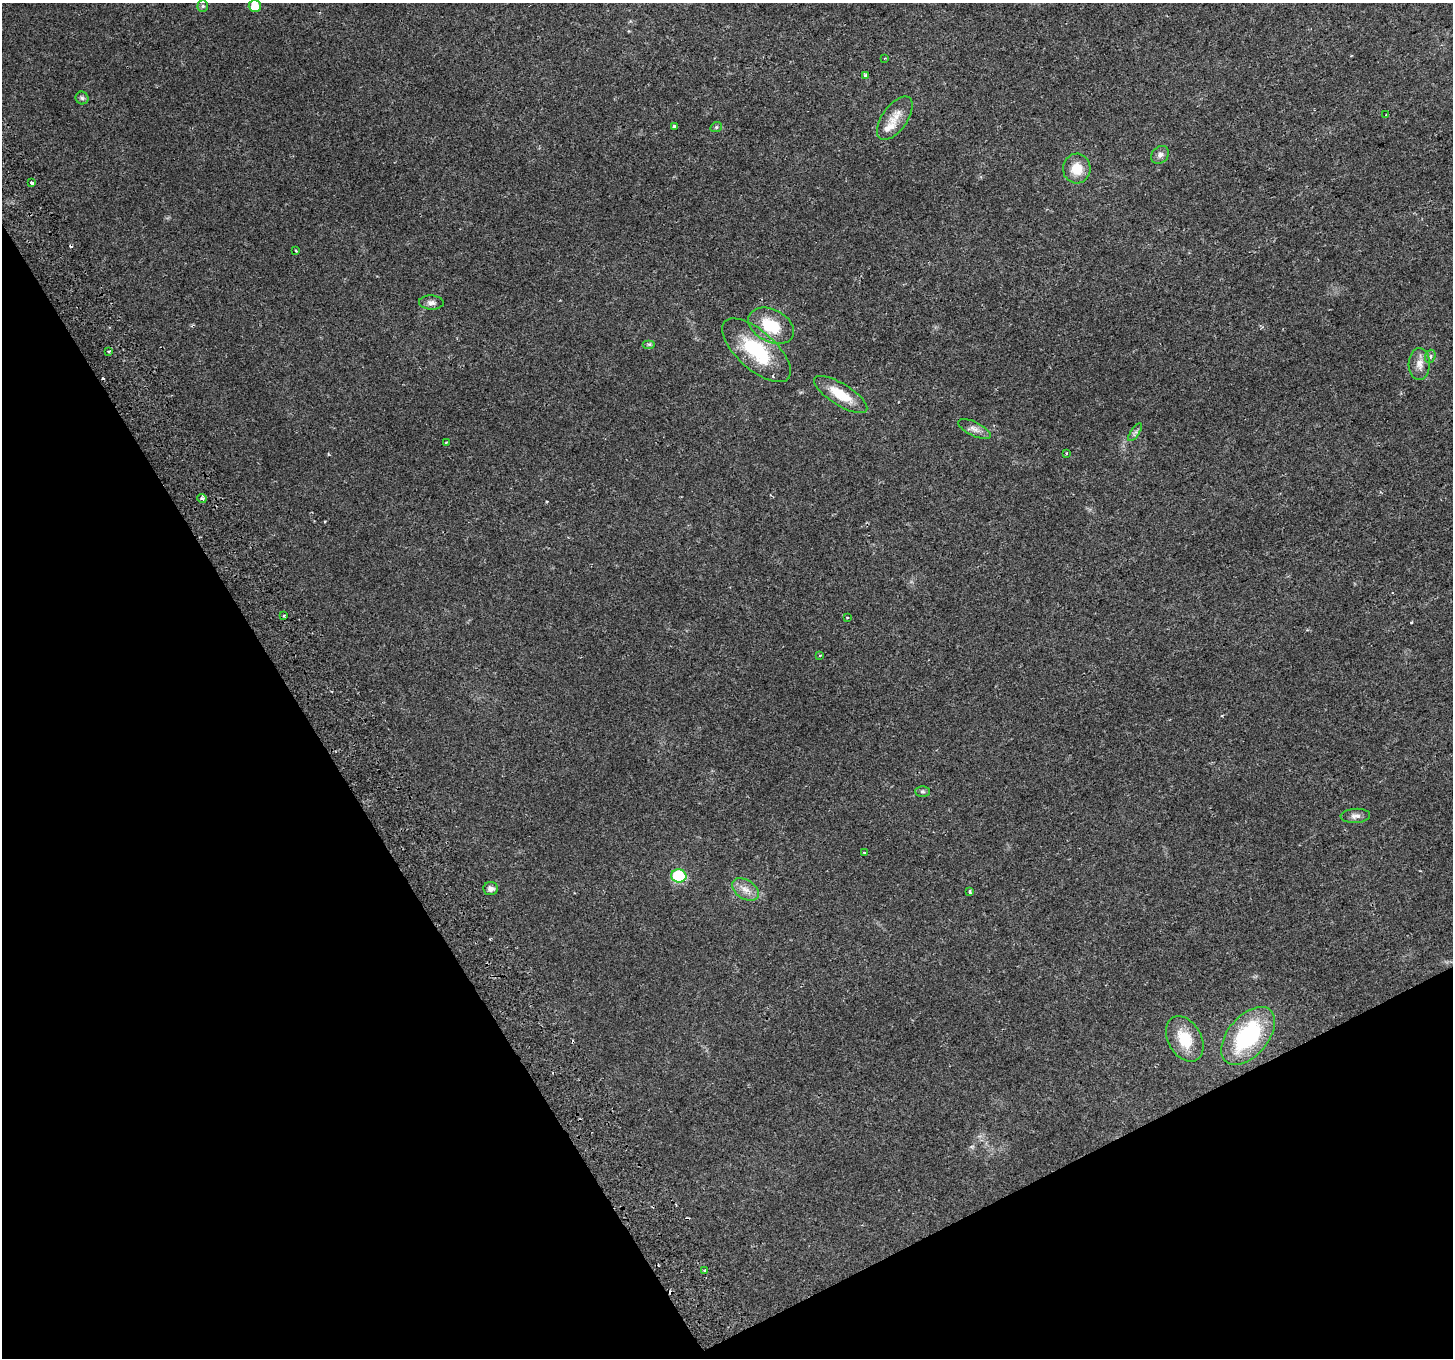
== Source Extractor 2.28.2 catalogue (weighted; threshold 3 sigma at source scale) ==
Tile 14 of 4 x 4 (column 2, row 4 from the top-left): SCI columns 1505-2955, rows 193-1548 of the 5907 x 5749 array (HDU 1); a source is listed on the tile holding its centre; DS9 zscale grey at full resolution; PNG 1455 x 1360 px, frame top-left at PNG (2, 3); each listed source drawn as its Kron ellipse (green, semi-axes under 4 px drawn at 4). Shown black and unused: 28% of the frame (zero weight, under 2 of 3 exposures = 3% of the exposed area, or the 3 px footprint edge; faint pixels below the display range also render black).
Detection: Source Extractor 2.28.2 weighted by HDU 2 'WHT'; one run over the whole footprint, this tile lists its part. Background 0.0327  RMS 0.0041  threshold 0.0185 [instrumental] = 3 sigma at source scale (4.5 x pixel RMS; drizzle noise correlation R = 1.50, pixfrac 1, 0.0396/0.0396 arcsec/px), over >= 5 px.
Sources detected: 44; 4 cosmic-ray / hot-pixel residue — neither listed nor drawn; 1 inside a brighter listed object's ellipse — not listed separately; the other 39 listed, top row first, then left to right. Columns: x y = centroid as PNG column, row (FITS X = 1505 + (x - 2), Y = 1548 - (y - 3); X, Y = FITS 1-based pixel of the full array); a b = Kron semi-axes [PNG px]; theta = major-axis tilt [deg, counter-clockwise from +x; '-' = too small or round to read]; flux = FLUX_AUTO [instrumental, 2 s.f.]
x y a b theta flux
203 6 5 5 - 0.56
255 6 6 5 - 5.7
885 58 2 2 - 0.25
865 75 4 3 - 0.71
82 98 6 6 - 0.83
1386 115 3 3 - 0.37
895 118 25 12 55 5.5
674 126 4 3 - 1.2
716 127 6 4 21 0.57
1160 155 10 8 43 1.7
1077 169 15 14 - 7.1
31 183 3 3 - 2.3
295 251 3 2 - 0.47
431 303 12 7 -2 1.7
771 326 24 16 -26 13
649 344 6 4 0 0.59
756 350 43 19 -42 26
108 351 3 3 - 0.55
1430 356 7 5 70 0.81
1419 364 16 10 87 3.4
841 395 30 10 -32 10
974 429 18 7 -26 2.4
1135 432 10 4 56 0.97
446 442 3 2 - 0.52
1066 453 3 3 - 0.64
202 499 4 4 - 1.1
284 616 3 2 - 0.6
847 618 4 3 - 0.29
820 655 3 3 - 0.47
922 791 7 5 0 0.76
1355 816 15 7 4 2
864 853 3 2 - 0.49
679 876 7 6 - 33
491 888 7 6 - 1.9
745 889 14 9 -32 3.4
969 892 4 3 - 1.1
1248 1036 34 20 50 38
1185 1039 24 16 -60 11
705 1270 4 3 - 0.74
Isophote crosses this tile's border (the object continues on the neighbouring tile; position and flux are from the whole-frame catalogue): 1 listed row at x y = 255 6